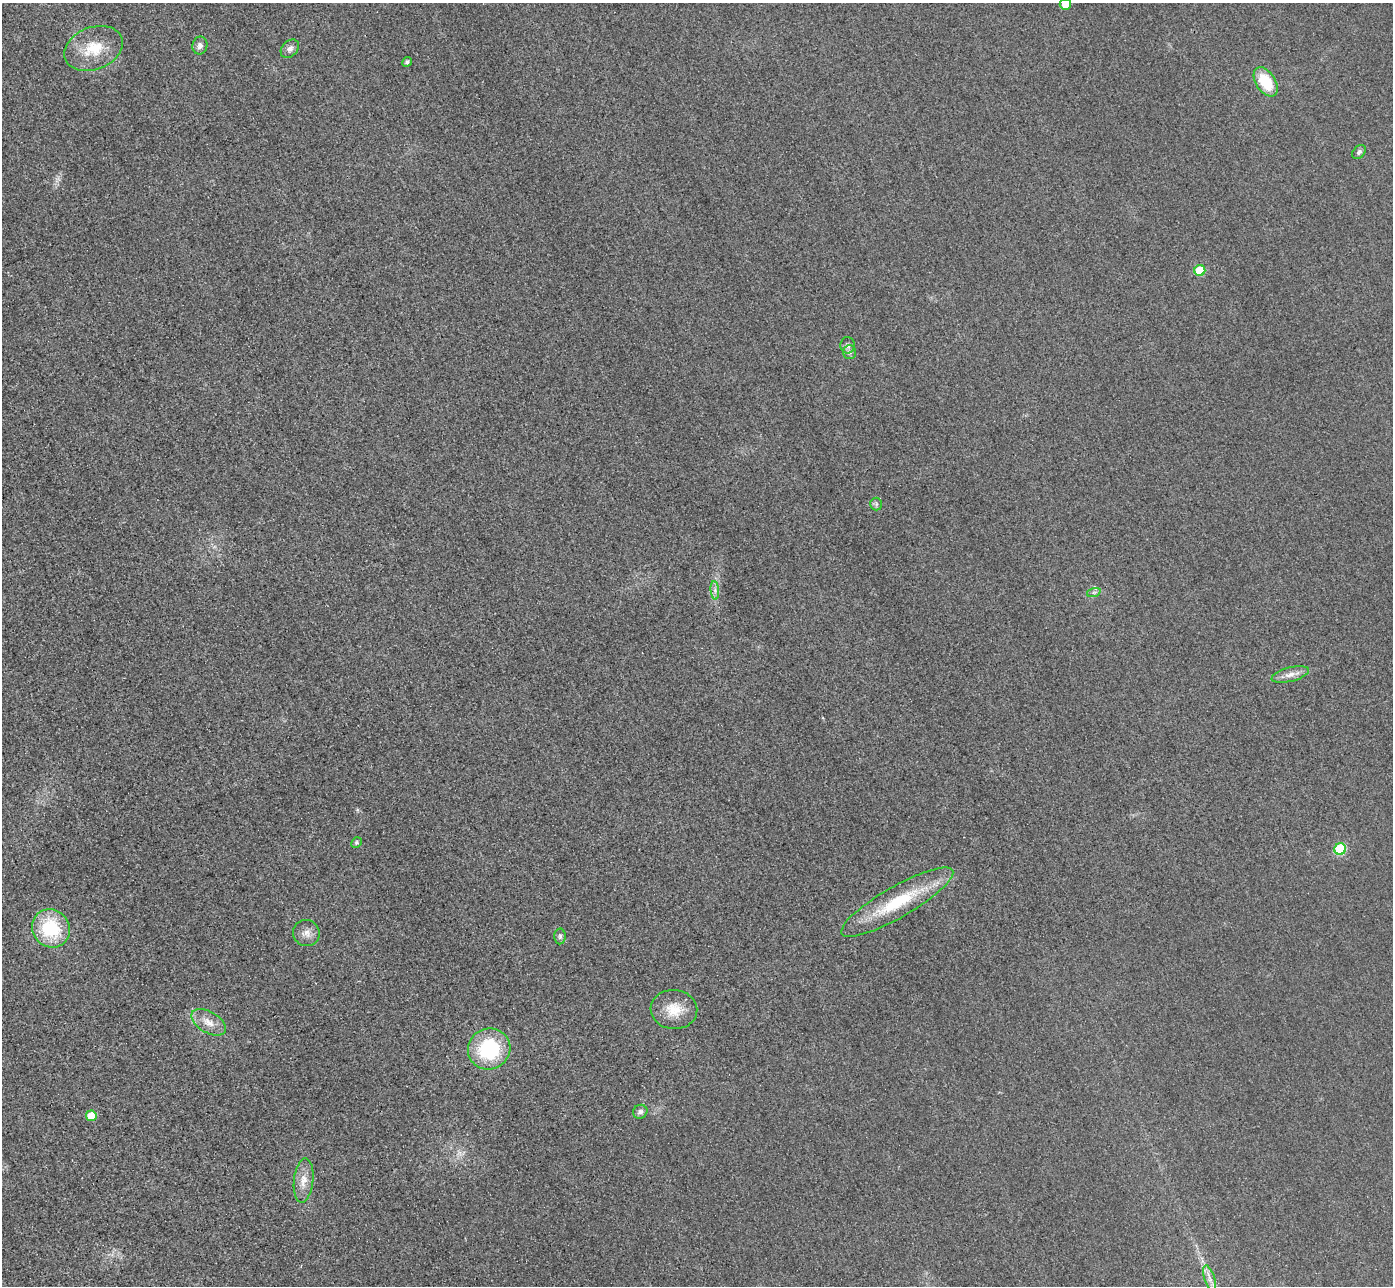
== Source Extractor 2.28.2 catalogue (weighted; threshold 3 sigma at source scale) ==
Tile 7 of 4 x 4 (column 3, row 2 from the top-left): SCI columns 2813-4203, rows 2873-4156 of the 5625 x 5613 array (HDU 1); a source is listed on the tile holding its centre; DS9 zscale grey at full resolution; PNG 1395 x 1288 px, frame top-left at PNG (2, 3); each listed source drawn as its Kron ellipse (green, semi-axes under 4 px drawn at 4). Shown black and unused: <1% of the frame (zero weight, under 3 of 4 exposures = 3% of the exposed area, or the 3 px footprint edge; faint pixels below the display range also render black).
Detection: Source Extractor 2.28.2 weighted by HDU 2 'WHT'; one run over the whole footprint, this tile lists its part. Background 0.0651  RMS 0.019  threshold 0.0834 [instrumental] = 3 sigma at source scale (4.5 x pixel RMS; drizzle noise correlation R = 1.50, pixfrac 1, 0.05/0.05 arcsec/px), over >= 5 px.
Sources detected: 27; all 27 listed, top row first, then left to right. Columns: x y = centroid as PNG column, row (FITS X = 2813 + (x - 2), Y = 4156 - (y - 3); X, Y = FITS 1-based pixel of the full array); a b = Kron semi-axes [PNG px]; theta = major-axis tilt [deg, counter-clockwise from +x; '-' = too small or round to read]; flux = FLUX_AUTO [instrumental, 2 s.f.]
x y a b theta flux
1065 4 5 5 - 21
200 45 9 7 79 8.9
93 48 30 21 22 60
290 49 10 7 47 8.7
407 62 5 4 - 4.5
1266 82 16 9 -56 60
1359 152 8 5 47 4.6
1200 271 5 5 - 69
848 345 8 7 - 6.1
850 352 7 6 - 6.3
876 504 6 6 - 3.8
715 590 9 4 -85 5.9
1094 592 7 4 18 3.8
1290 674 19 7 15 14
356 843 5 5 - 4
1340 849 6 5 - 140
897 902 64 15 30 110
51 928 20 18 -47 110
306 933 13 13 - 15
560 936 8 6 89 4.4
674 1010 23 19 -5 40
209 1022 19 10 -30 22
489 1049 21 20 - 130
640 1112 7 6 - 6.5
91 1116 5 5 - 29
304 1181 22 9 84 23
1210 1278 13 5 -72 10
Isophote crosses this tile's border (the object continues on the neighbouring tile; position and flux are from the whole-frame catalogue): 1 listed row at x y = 1065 4